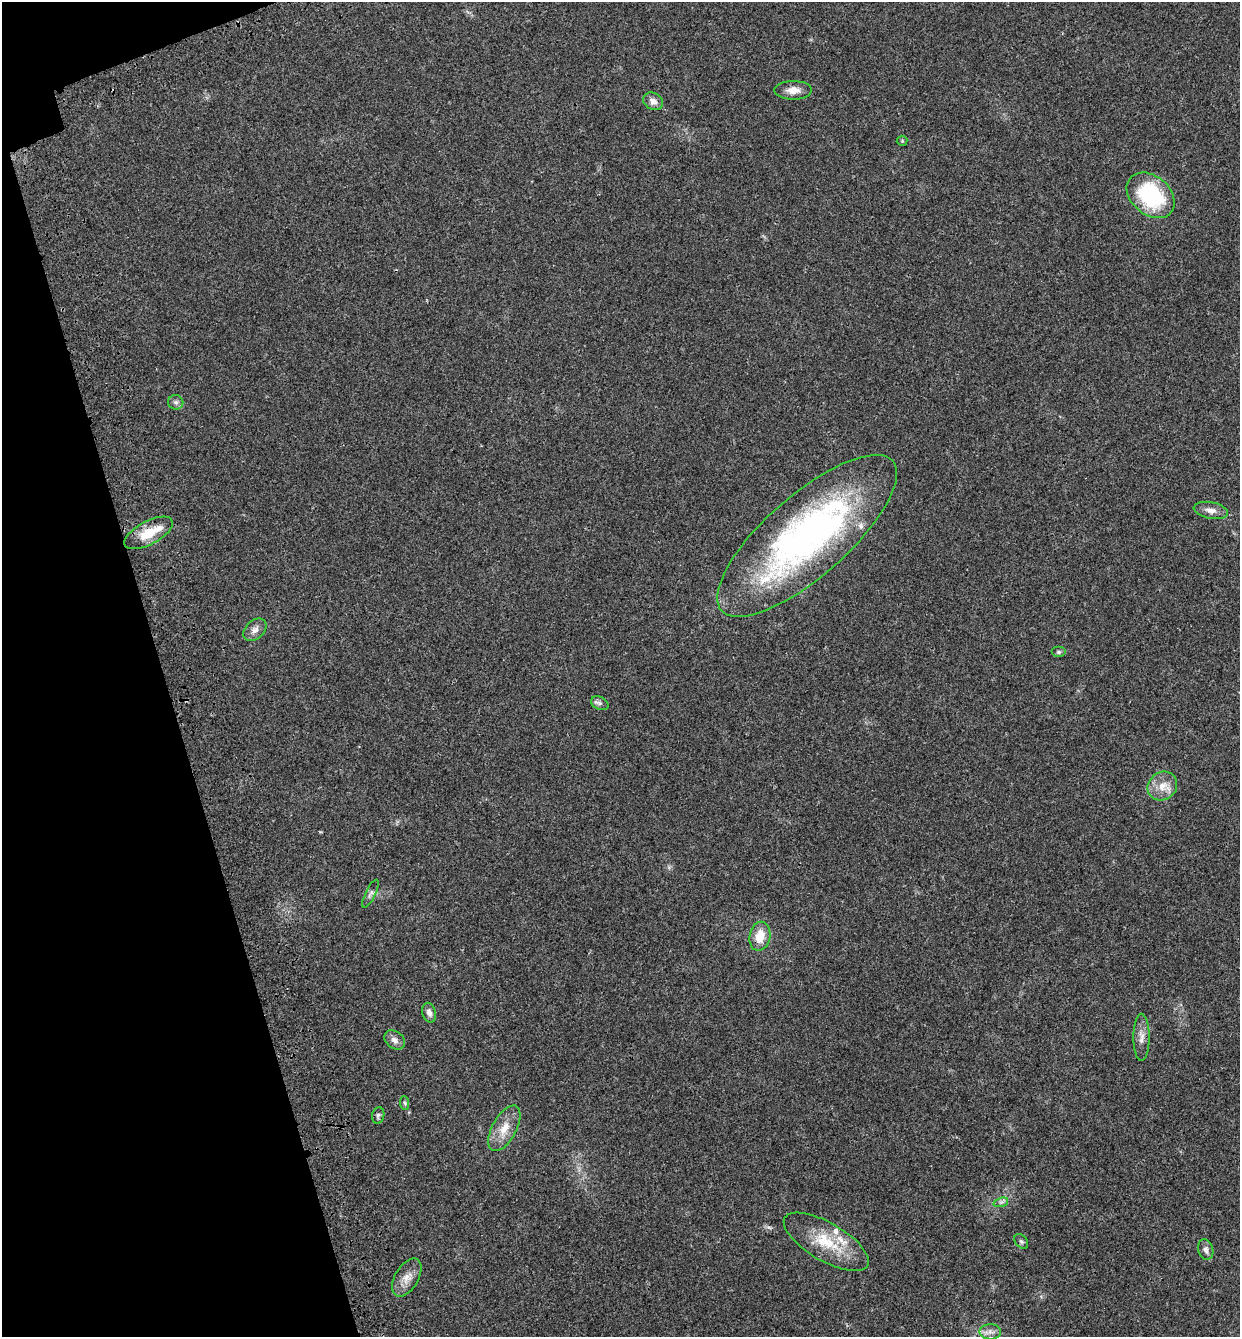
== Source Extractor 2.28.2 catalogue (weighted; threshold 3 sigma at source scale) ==
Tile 5 of 4 x 4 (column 1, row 2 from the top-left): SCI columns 269-1506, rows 2793-4127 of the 5439 x 5585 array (HDU 1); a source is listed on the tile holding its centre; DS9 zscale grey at full resolution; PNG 1242 x 1339 px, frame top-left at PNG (2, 2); each listed source drawn as its Kron ellipse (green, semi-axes under 4 px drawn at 4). Shown black and unused: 14% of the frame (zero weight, under 3 of 4 exposures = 9% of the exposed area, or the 3 px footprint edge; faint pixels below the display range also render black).
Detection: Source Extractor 2.28.2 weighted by HDU 2 'WHT'; one run over the whole footprint, this tile lists its part. Background 0.0211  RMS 0.003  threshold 0.0134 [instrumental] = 3 sigma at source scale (4.5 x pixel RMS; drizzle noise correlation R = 1.50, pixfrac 1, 0.0396/0.0396 arcsec/px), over >= 5 px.
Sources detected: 28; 2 inside a brighter listed object's ellipse — not listed separately; the other 26 listed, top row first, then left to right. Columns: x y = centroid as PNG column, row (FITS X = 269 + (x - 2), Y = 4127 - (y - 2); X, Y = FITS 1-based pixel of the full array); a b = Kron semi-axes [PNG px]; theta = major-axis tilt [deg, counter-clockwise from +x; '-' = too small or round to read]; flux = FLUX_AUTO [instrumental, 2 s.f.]
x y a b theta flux
793 90 18 9 0 2.8
653 101 10 8 -31 1.8
902 141 5 5 - 0.36
1151 195 27 19 -40 27
176 402 7 7 - 0.93
1211 510 17 8 -10 2
149 533 27 11 28 6.9
807 536 114 40 41 120
255 630 13 9 42 1.8
1059 652 7 5 0 0.58
600 703 9 6 -26 0.87
1162 786 15 13 38 4.2
370 894 15 5 64 1
760 936 14 10 79 4.8
429 1013 10 6 -74 1.2
1141 1037 23 8 -90 2.5
395 1040 11 8 -37 1.6
405 1103 7 4 -87 0.53
378 1115 8 6 75 0.72
504 1128 25 12 61 4.9
1001 1202 7 4 18 0.74
826 1242 48 19 -30 13
1021 1242 8 5 -47 0.64
1206 1250 10 7 -73 1.2
407 1278 21 11 59 3.4
990 1332 11 7 -1 1.5